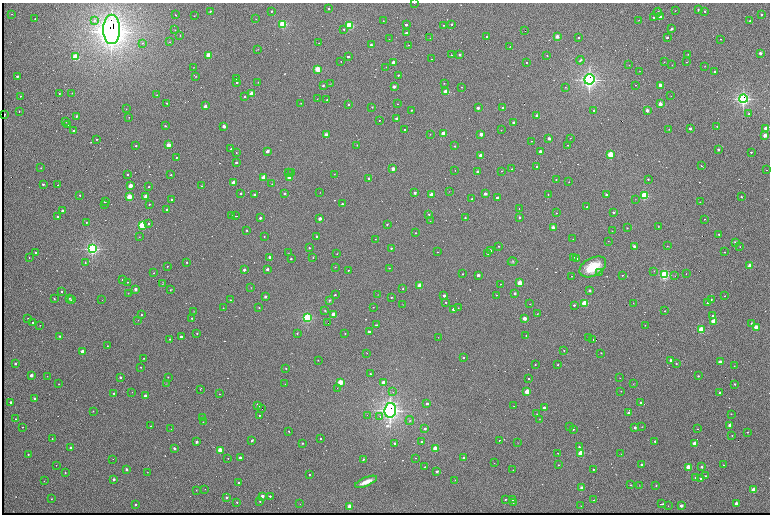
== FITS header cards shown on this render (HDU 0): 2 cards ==
NAXIS1  =                 1536 /fastest changing axis
NAXIS2  =                 1024 /next to fastest changing axis

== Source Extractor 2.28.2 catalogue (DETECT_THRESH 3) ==
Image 1536 x 1024 px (HDU 0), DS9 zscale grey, zoomed out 1/2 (1 PNG px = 2 x 2 image px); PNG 772 x 516 px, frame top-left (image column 1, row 1023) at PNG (2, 3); each listed source drawn as its Kron ellipse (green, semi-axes under 4 px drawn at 4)
Background 753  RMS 25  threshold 76.4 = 3 sigma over >= 5 px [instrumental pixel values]
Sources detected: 625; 114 cannot appear on this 1/2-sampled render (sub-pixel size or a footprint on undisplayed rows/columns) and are neither listed nor drawn; of the other 511, the 500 brightest by FLUX_AUTO listed and drawn (11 fainter detections omitted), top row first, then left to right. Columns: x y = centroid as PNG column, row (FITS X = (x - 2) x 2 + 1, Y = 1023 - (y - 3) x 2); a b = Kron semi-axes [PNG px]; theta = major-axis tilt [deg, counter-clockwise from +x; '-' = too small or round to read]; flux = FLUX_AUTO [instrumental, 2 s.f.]
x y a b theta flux
414 3 2 1 - 2.2e+03
328 9 2 2 - 1.1e+04
698 10 3 2 - 4.7e+03
210 11 3 2 - 4.6e+03
272 11 2 2 - 1.4e+04
675 11 2 2 - 1.5e+03
705 11 2 2 - 1.3e+04
658 12 4 2 - 5.8e+03
12 14 2 2 - 1.9e+03
761 14 2 2 - 1.1e+04
176 15 2 1 - 4.7e+03
194 16 2 1 - 2.5e+03
660 16 2 2 - 4.6e+04
654 17 2 2 - 4.8e+03
35 19 2 2 - 4.4e+03
256 19 2 1 - 1.9e+03
639 20 2 2 - 2.8e+03
94 21 3 3 - 1.0e+04
383 21 2 1 - 2.4e+03
750 21 2 2 - 9.5e+03
283 24 3 3 - 7.2e+05
452 24 2 2 - 1.9e+04
349 25 3 3 - 6.9e+05
406 25 2 2 - 2.5e+04
444 25 2 2 - 5.2e+03
112 29 14 8 -90 7.9e+06
344 29 2 2 - 9.9e+03
672 29 2 2 - 2.2e+04
175 30 2 2 - 2.0e+03
525 31 2 2 - 1.0e+04
407 33 2 2 - 1.2e+05
180 35 2 2 - 2.3e+03
487 36 2 2 - 4.7e+03
557 37 2 2 - 9.4e+04
579 37 2 2 - 1.0e+04
667 37 2 2 - 2.5e+04
430 38 2 1 - 1.5e+03
389 39 2 1 - 2.2e+03
721 39 2 1 - 2.8e+03
170 42 2 2 - 2.3e+03
142 43 2 2 - 4.7e+03
319 43 2 1 - 2.2e+03
371 45 2 2 - 3.2e+04
408 45 2 2 - 5.4e+03
510 46 2 1 - 5.6e+03
257 50 4 2 - 2.2e+03
760 53 2 2 - 7.0e+04
688 54 2 2 - 2.8e+03
208 55 2 2 - 3.5e+05
452 55 2 2 - 9.0e+03
460 55 2 2 - 2.9e+04
547 55 2 2 - 4.3e+03
75 57 3 2 - 5.4e+05
348 57 2 2 - 2.6e+04
431 59 2 2 - 4.3e+03
580 60 4 2 - 6.4e+03
341 61 2 1 - 2.5e+03
393 62 2 2 - 1.4e+05
664 62 2 2 - 2.0e+03
686 62 2 1 - 2.6e+03
526 63 2 1 - 4.6e+03
629 65 2 2 - 1.6e+03
672 65 2 2 - 1.9e+03
705 66 3 2 - 1.9e+03
193 67 2 2 - 1.5e+03
386 67 2 2 - 1.6e+03
317 69 2 2 - 4.2e+05
640 71 2 1 - 1.4e+03
715 72 2 2 - 1.2e+04
398 75 2 2 - 7.0e+03
17 76 2 2 - 2.8e+04
195 76 4 1 - 3.1e+03
236 79 2 2 - 3.4e+03
589 79 5 5 - 2.3e+06
237 82 2 2 - 1.3e+04
258 82 2 1 - 2.1e+03
444 83 2 2 - 4.6e+03
330 84 3 1 - 2.1e+03
323 85 2 2 - 6.9e+03
636 85 2 2 - 3.1e+03
660 85 2 2 - 1.4e+05
394 87 2 2 - 8.2e+04
462 87 2 2 - 3.6e+03
565 87 2 2 - 2.9e+03
446 92 2 2 - 3.8e+05
72 93 2 2 - 1.7e+03
59 94 2 2 - 4.9e+03
252 94 2 2 - 3.3e+05
157 95 2 2 - 4.8e+03
20 96 2 1 - 2.2e+03
245 96 2 2 - 9.3e+03
671 96 2 1 - 2.4e+03
317 99 2 1 - 3.2e+03
327 99 2 2 - 7.5e+03
743 99 4 4 - 1.6e+06
167 103 2 2 - 5.4e+03
301 103 2 1 - 2.1e+03
349 104 2 2 - 1.2e+04
398 104 2 1 - 2.0e+03
660 104 2 2 - 1.6e+05
205 106 2 2 - 6.9e+04
372 107 3 2 - 2.7e+03
478 108 2 2 - 4.2e+04
503 108 2 2 - 2.0e+04
126 109 2 2 - 2.3e+03
412 110 2 2 - 1.1e+04
594 110 2 2 - 1.7e+04
647 110 2 2 - 9.4e+04
19 111 2 2 - 5.9e+03
749 114 2 2 - 5.7e+03
4 115 2 2 - 6.0e+04
76 116 2 2 - 1.9e+04
537 116 2 2 - 1.2e+05
129 117 2 1 - 2.1e+03
397 119 2 2 - 1.0e+05
380 120 2 1 - 7.9e+03
65 121 2 2 - 9.3e+03
514 123 2 2 - 8.3e+04
68 125 2 2 - 1.9e+03
165 126 2 2 - 9.8e+03
224 126 2 2 - 9.8e+04
717 126 2 2 - 3.9e+03
669 129 3 2 - 1.8e+03
690 129 2 2 - 2.6e+04
766 129 2 2 - 2.3e+05
73 130 2 2 - 2.5e+04
404 130 2 2 - 5.3e+03
501 130 2 1 - 4.1e+03
443 133 2 2 - 2.8e+05
430 134 2 2 - 2.9e+03
481 134 2 2 - 9.5e+04
326 135 2 2 - 1.1e+05
765 135 2 2 - 1.7e+05
549 138 2 2 - 6.0e+04
570 138 2 2 - 2.3e+03
97 139 2 2 - 8.1e+03
531 141 2 1 - 2.3e+03
169 145 2 2 - 2.1e+05
357 145 3 2 - 1.8e+03
568 145 2 2 - 2.7e+03
136 146 2 2 - 1.1e+04
455 146 2 2 - 1.1e+04
231 149 2 2 - 4.4e+03
718 149 2 2 - 2.5e+04
267 151 2 2 - 1.0e+05
540 151 2 2 - 7.3e+04
751 152 2 2 - 1.4e+04
236 153 2 2 - 3.0e+03
610 154 2 2 - 5.0e+05
481 155 2 2 - 1.4e+05
176 157 2 2 - 5.6e+03
236 162 2 2 - 1.9e+04
701 166 2 2 - 5.1e+03
537 167 2 2 - 1.2e+04
41 168 2 2 - 5.2e+03
393 169 2 2 - 1.1e+05
512 169 2 2 - 3.2e+03
455 170 2 1 - 9.2e+03
767 170 2 2 - 2.9e+03
502 171 2 1 - 1.8e+03
288 172 2 2 - 1.8e+03
478 172 2 2 - 5.5e+04
291 173 2 2 - 1.4e+03
334 174 2 1 - 1.7e+03
127 175 2 2 - 7.7e+03
171 175 2 2 - 7.1e+03
264 178 2 2 - 3.3e+05
290 178 2 2 - 2.9e+05
369 178 2 2 - 2.4e+04
648 179 2 2 - 8.4e+03
556 180 2 2 - 5.3e+03
569 182 2 2 - 3.2e+03
234 183 2 2 - 2.2e+05
43 184 2 2 - 2.0e+04
272 184 2 2 - 1.9e+03
58 185 2 2 - 9.3e+03
130 186 2 2 - 2.4e+05
202 186 2 2 - 3.6e+03
149 187 2 2 - 6.9e+03
449 191 2 1 - 1.6e+03
320 192 2 2 - 1.6e+03
241 193 2 2 - 1.2e+04
415 193 2 2 - 3.9e+04
285 194 2 2 - 2.2e+04
485 194 2 2 - 4.9e+04
548 194 2 2 - 4.0e+03
80 195 2 2 - 1.1e+04
254 195 2 2 - 3.3e+04
432 195 2 2 - 1.2e+05
606 195 2 2 - 2.4e+04
146 196 2 2 - 1.6e+05
645 196 3 3 - 7.4e+05
129 197 2 2 - 3.3e+05
741 197 2 2 - 8.4e+03
497 198 2 2 - 2.9e+04
472 199 2 2 - 1.3e+04
635 199 2 1 - 1.4e+03
172 200 2 2 - 6.4e+04
105 202 2 2 - 1.3e+04
700 202 2 2 - 2.3e+03
104 204 2 1 - 2.2e+03
149 204 2 2 - 5.1e+03
342 204 2 2 - 1.0e+04
587 207 2 1 - 9.6e+03
519 208 2 1 - 2.5e+03
167 210 2 2 - 4.5e+04
62 211 2 2 - 3.3e+04
614 212 2 2 - 2.4e+04
556 213 2 2 - 4.5e+03
429 214 2 2 - 9.9e+03
231 215 2 1 - 5.5e+03
58 216 2 2 - 1.4e+04
235 216 4 1 - 4.3e+03
519 217 2 2 - 1.3e+04
260 218 2 2 - 3.2e+04
465 218 2 2 - 6.1e+03
320 219 2 2 - 7.3e+04
704 219 2 1 - 2.2e+03
430 221 2 2 - 2.9e+03
86 222 2 2 - 3.1e+03
149 223 2 2 - 9.6e+03
387 224 2 2 - 7.1e+03
142 225 3 2 - 6.4e+05
658 226 3 2 - 2.7e+03
553 228 2 2 - 1.6e+05
627 228 2 2 - 5.3e+03
247 230 2 2 - 1.5e+04
612 231 2 2 - 3.4e+03
416 233 2 2 - 2.8e+03
719 234 2 2 - 1.6e+04
264 236 2 2 - 2.9e+03
317 236 2 2 - 1.4e+04
139 237 2 2 - 1.9e+03
375 239 2 1 - 2.2e+03
573 239 2 2 - 2.3e+03
608 241 2 1 - 2.3e+03
735 242 2 2 - 4.8e+04
499 246 2 2 - 8.1e+03
634 246 2 2 - 4.1e+04
667 246 2 2 - 4.3e+03
740 247 2 1 - 1.8e+03
309 248 2 2 - 8.6e+03
391 248 2 2 - 8.9e+03
92 249 4 4 - 1.3e+06
490 251 2 2 - 5.9e+04
35 252 2 2 - 8.9e+03
438 252 2 2 - 2.4e+03
725 252 2 2 - 5.0e+03
289 253 3 2 - 1.7e+03
488 253 2 2 - 1.5e+04
337 254 2 2 - 3.0e+03
29 257 2 2 - 2.6e+03
270 257 2 2 - 3.4e+04
313 257 3 2 - 2.9e+03
574 257 2 1 - 2.1e+03
577 258 2 2 - 5.3e+03
291 259 2 2 - 9.4e+03
187 262 2 2 - 9.3e+03
513 262 5 4 - 6.3e+03
85 263 2 2 - 3.5e+03
750 265 2 2 - 2.5e+05
167 266 2 2 - 3.3e+03
335 267 2 2 - 2.6e+03
593 267 14 9 29 1.5e+05
389 268 2 2 - 2.4e+03
267 269 2 2 - 3.3e+04
244 270 2 2 - 4.3e+04
348 270 2 2 - 6.0e+03
654 271 2 2 - 1.7e+03
599 272 3 2 - 9.7e+03
154 273 2 2 - 3.1e+03
463 274 2 2 - 3.6e+03
686 274 2 1 - 2.3e+03
478 275 2 2 - 6.7e+04
622 275 2 2 - 4.1e+03
664 275 3 3 - 9.2e+05
572 276 2 1 - 2.2e+03
675 276 3 2 - 2.8e+03
123 280 2 2 - 1.8e+04
127 282 2 1 - 2.2e+03
520 283 2 2 - 3.5e+05
163 284 3 2 - 2.7e+03
500 284 2 1 - 1.6e+03
420 286 2 2 - 2.5e+05
251 288 2 2 - 1.6e+03
403 288 2 2 - 3.7e+03
136 289 2 2 - 8.1e+04
170 290 2 2 - 3.3e+03
62 291 2 2 - 8.8e+03
590 291 2 2 - 3.9e+04
128 293 2 2 - 1.8e+03
515 293 2 2 - 3.7e+04
335 295 2 2 - 1.3e+04
378 295 2 1 - 1.5e+03
496 295 2 2 - 3.6e+03
444 296 2 2 - 5.3e+04
725 296 2 2 - 5.2e+03
265 297 2 2 - 3.4e+04
391 297 2 2 - 5.1e+03
69 298 4 3 - 4.6e+03
54 299 3 2 - 3.4e+03
71 300 4 3 - 9.9e+03
102 300 2 1 - 1.7e+03
230 300 2 2 - 5.1e+03
329 300 4 3 - 5.2e+03
711 300 2 2 - 3.2e+03
446 302 2 2 - 8.3e+03
585 303 2 2 - 5.2e+05
633 303 2 1 - 1.5e+03
707 303 2 2 - 7.3e+03
403 304 3 2 - 1.9e+03
530 304 2 1 - 2.0e+03
574 305 2 2 - 1.2e+04
259 307 2 2 - 4.4e+03
373 307 2 2 - 3.0e+03
223 308 2 2 - 1.6e+03
458 308 2 2 - 3.4e+03
454 309 2 2 - 1.1e+05
194 311 2 2 - 1.6e+03
325 311 3 2 - 4.7e+03
665 311 2 2 - 4.1e+03
333 314 2 2 - 1.6e+05
537 314 2 2 - 2.5e+03
141 315 2 2 - 7.5e+03
713 316 2 2 - 2.4e+04
28 318 2 2 - 4.6e+03
192 318 2 2 - 5.2e+03
307 318 3 3 - 9.3e+05
524 318 2 2 - 1.4e+05
138 320 2 1 - 1.4e+03
713 321 2 2 - 3.3e+05
33 322 2 2 - 7.1e+03
328 323 2 1 - 4.6e+03
751 323 3 3 - 4.0e+03
40 325 2 1 - 3.3e+03
376 325 2 2 - 1.1e+04
645 325 2 2 - 2.8e+03
756 327 2 2 - 3.4e+05
701 330 2 2 - 5.2e+05
369 331 2 2 - 2.4e+04
197 333 2 2 - 4.6e+03
297 333 2 2 - 5.8e+03
345 334 2 2 - 3.2e+03
526 335 2 1 - 2.5e+03
60 336 3 3 - 7.6e+03
181 337 2 2 - 2.7e+04
438 337 2 1 - 1.5e+03
589 337 2 1 - 7.8e+03
170 339 2 2 - 1.1e+04
593 340 2 1 - 4.5e+03
107 346 2 2 - 4.2e+03
564 350 2 2 - 3.7e+03
82 351 2 2 - 1.6e+05
367 353 2 1 - 1.4e+03
601 353 2 2 - 3.8e+03
144 358 2 1 - 2.7e+03
463 358 2 2 - 1.0e+04
318 360 2 2 - 3.2e+03
670 360 2 2 - 4.4e+04
720 362 2 2 - 1.6e+05
15 364 2 2 - 1.9e+04
676 364 2 2 - 6.2e+03
535 365 2 2 - 6.1e+03
558 365 2 2 - 8.2e+03
734 366 2 1 - 1.8e+03
141 367 2 2 - 8.1e+03
286 368 2 2 - 5.5e+03
370 374 2 2 - 8.5e+03
31 375 2 2 - 8.4e+04
47 376 2 2 - 2.1e+03
698 376 2 2 - 1.1e+04
120 377 2 2 - 2.5e+04
168 377 2 2 - 5.1e+03
620 378 2 1 - 2.5e+03
529 379 2 2 - 1.2e+04
340 382 2 2 - 3.5e+05
384 382 2 2 - 1.4e+05
58 384 2 2 - 1.8e+03
166 384 2 2 - 1.7e+03
285 384 2 2 - 2.2e+03
633 384 4 1 - 2.0e+03
735 384 2 2 - 1.3e+04
337 388 2 1 - 2.5e+03
200 389 3 1 - 2.1e+03
621 391 2 1 - 1.9e+03
132 392 2 1 - 1.4e+03
393 392 2 2 - 2.1e+03
527 392 2 2 - 3.6e+05
719 392 2 2 - 1.8e+04
114 393 2 2 - 1.2e+04
219 394 2 2 - 3.7e+03
145 396 2 2 - 9.4e+04
34 398 2 2 - 2.6e+04
11 402 2 2 - 4.1e+04
641 403 2 2 - 3.7e+04
427 404 2 2 - 3.7e+04
258 405 2 2 - 6.2e+04
514 406 2 2 - 2.4e+03
544 408 2 2 - 2.7e+04
262 409 2 1 - 7.8e+03
390 410 7 6 - 3.0e+06
93 411 2 2 - 6.9e+03
628 413 2 2 - 1.7e+04
537 414 2 1 - 2.0e+03
731 414 2 2 - 4.8e+03
259 415 2 2 - 8.5e+03
367 415 2 2 - 2.7e+03
202 417 2 2 - 4.2e+03
380 417 2 2 - 7.8e+03
16 419 2 2 - 7.6e+03
539 419 2 2 - 1.5e+03
410 421 4 3 - 6.0e+03
203 422 2 2 - 5.4e+03
730 425 2 2 - 1.8e+05
151 426 2 2 - 3.7e+03
22 427 2 1 - 2.4e+03
570 427 2 2 - 1.4e+04
635 427 2 2 - 3.5e+04
642 427 3 2 - 2.2e+03
171 429 2 1 - 3.0e+03
425 429 2 2 - 1.8e+04
573 429 2 2 - 7.9e+03
698 429 2 1 - 2.5e+03
289 431 2 2 - 3.8e+03
747 432 2 2 - 2.9e+03
732 435 2 2 - 2.9e+03
52 439 2 2 - 3.9e+03
321 439 2 2 - 8.7e+03
252 440 3 2 - 6.9e+03
499 440 2 1 - 4.0e+03
421 441 2 2 - 7.8e+03
655 441 2 2 - 1.1e+04
197 442 2 2 - 4.7e+04
302 443 2 2 - 7.1e+03
395 443 2 2 - 1.4e+04
518 443 2 2 - 1.6e+03
695 443 2 2 - 1.8e+05
70 447 2 2 - 1.5e+04
579 447 2 2 - 1.3e+04
174 448 2 2 - 3.3e+04
435 448 2 2 - 3.5e+05
220 450 2 2 - 3.0e+05
558 453 2 1 - 1.8e+03
581 453 2 2 - 4.4e+05
28 454 2 2 - 9.2e+03
621 454 2 1 - 1.6e+03
228 458 2 2 - 3.3e+03
240 458 2 2 - 3.1e+04
415 458 2 1 - 2.0e+03
463 458 2 2 - 2.1e+04
113 459 2 1 - 1.7e+03
363 459 3 2 - 7.8e+03
494 463 2 1 - 1.5e+03
56 465 2 1 - 2.2e+03
558 465 2 2 - 5.8e+03
642 465 2 2 - 5.2e+04
723 465 2 2 - 4.6e+03
702 466 2 2 - 2.0e+04
425 467 2 2 - 1.5e+04
689 467 2 2 - 4.0e+05
126 469 2 2 - 5.1e+04
593 469 2 2 - 6.5e+03
513 470 2 1 - 2.1e+03
437 471 2 2 - 3.8e+04
147 472 2 2 - 1.7e+03
65 473 2 2 - 7.7e+03
310 474 2 2 - 7.5e+03
706 476 2 2 - 1.4e+04
696 477 2 2 - 8.8e+03
700 478 2 2 - 1.9e+04
114 479 2 2 - 5.3e+04
455 480 2 2 - 2.1e+03
44 481 2 2 - 4.2e+03
366 482 12 3 23 4.9e+04
239 483 2 2 - 3.6e+04
631 485 2 1 - 2.9e+03
639 485 2 1 - 1.4e+03
656 486 2 2 - 6.9e+03
582 488 3 3 - 2.2e+04
205 489 2 1 - 3.0e+03
196 490 3 2 - 2.6e+03
754 490 2 2 - 3.9e+05
262 496 2 2 - 8.0e+04
270 496 2 2 - 1.4e+04
227 498 2 2 - 2.8e+04
51 499 2 1 - 2.3e+03
505 499 2 2 - 6.1e+03
513 500 2 2 - 1.3e+04
594 500 2 2 - 2.9e+03
260 501 2 2 - 4.7e+03
237 502 2 2 - 6.2e+03
513 503 2 2 - 4.9e+03
736 503 2 2 - 7.6e+04
300 504 2 1 - 1.5e+03
662 504 4 2 - 2.0e+04
135 505 2 2 - 1.4e+04
581 506 2 2 - 3.4e+03
668 506 2 2 - 1.7e+03
681 506 2 2 - 9.7e+04
349 507 2 2 - 2.5e+05
At the frame edge (FLAGS 8, measured only in part): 1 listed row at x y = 414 3
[11 fainter detections neither listed nor drawn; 114 sub-pixel or undisplayed-footprint detections neither listed nor drawn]